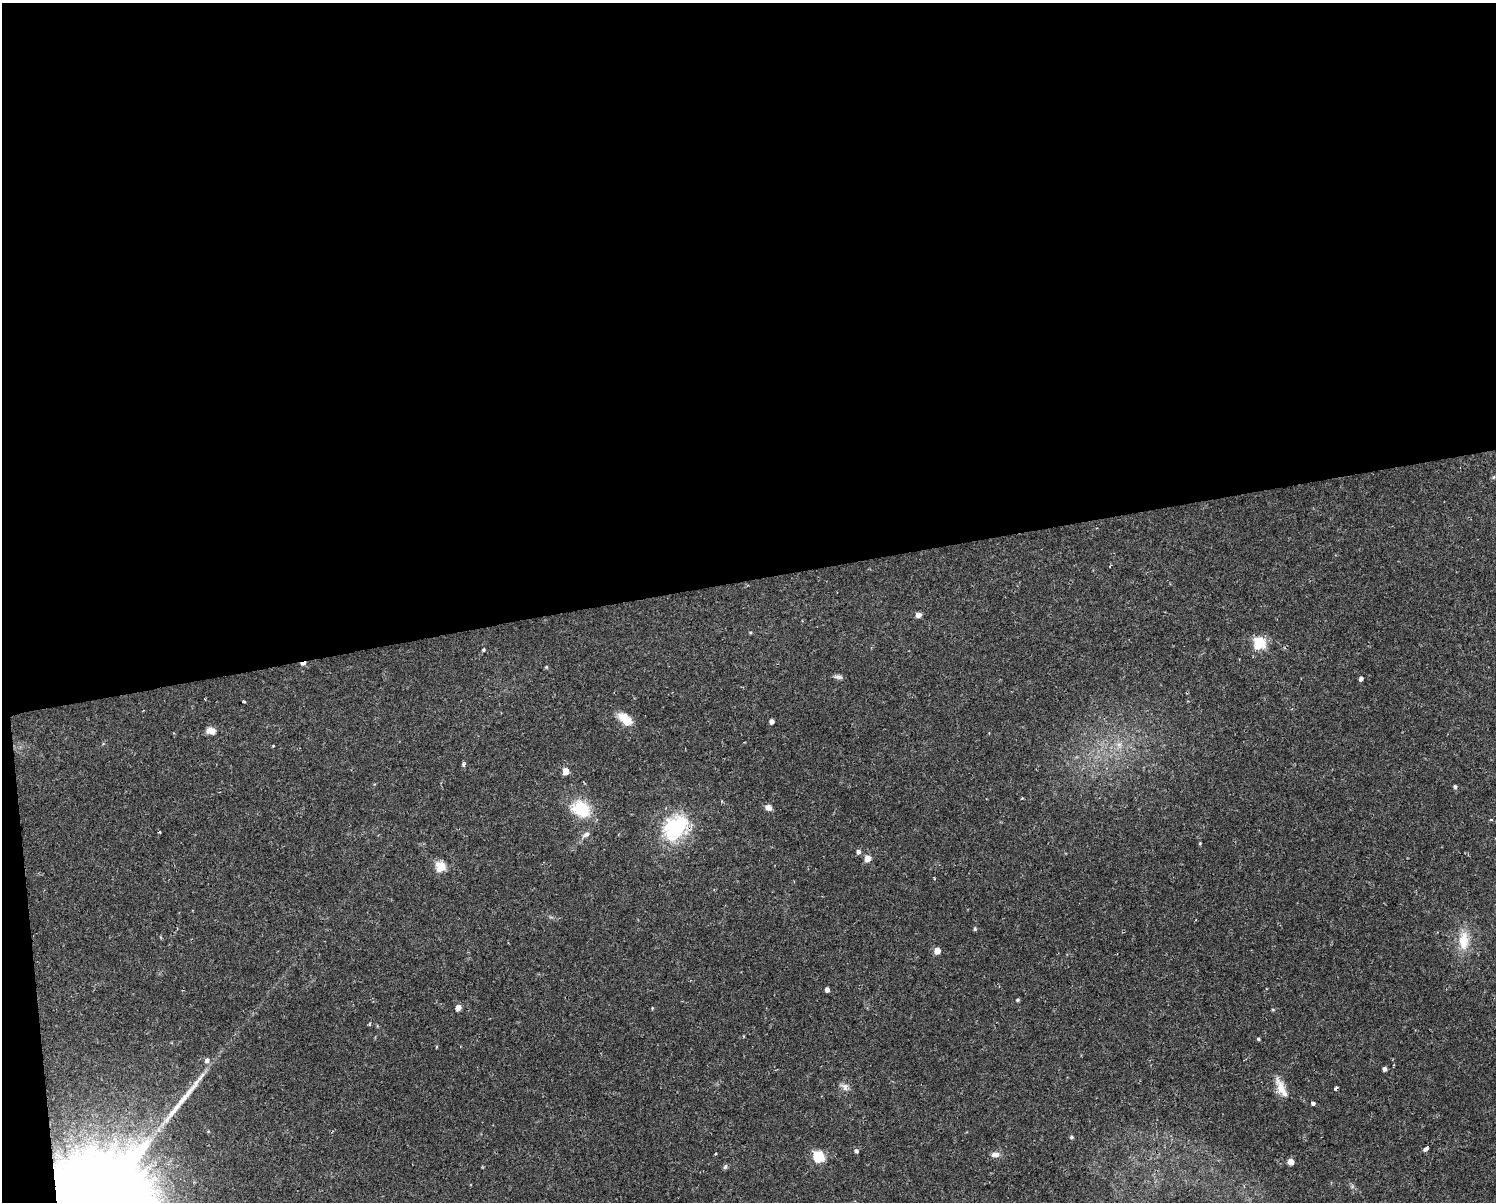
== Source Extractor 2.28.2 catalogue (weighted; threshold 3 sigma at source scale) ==
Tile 1 of 3 x 4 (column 1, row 1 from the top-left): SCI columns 67-1560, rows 3600-4799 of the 4573 x 4799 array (HDU 1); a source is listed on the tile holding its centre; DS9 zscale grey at full resolution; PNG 1498 x 1204 px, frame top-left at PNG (2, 3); no overlay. Shown black and unused: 49% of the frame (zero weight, under 2 of 3 exposures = <1% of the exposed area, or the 3 px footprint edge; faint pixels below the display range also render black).
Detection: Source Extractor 2.28.2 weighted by HDU 2 'WHT'; one run over the whole footprint, this tile lists its part. Background 0.0342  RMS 0.0031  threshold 0.0142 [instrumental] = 3 sigma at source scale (4.5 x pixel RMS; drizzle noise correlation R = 1.50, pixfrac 1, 0.0396/0.0396 arcsec/px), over >= 5 px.
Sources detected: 49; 1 inside a brighter object's white glare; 2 cosmic-ray / hot-pixel residue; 1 long thin detection or spike segment (spike, bleed or trail) — not listed; the other 45 listed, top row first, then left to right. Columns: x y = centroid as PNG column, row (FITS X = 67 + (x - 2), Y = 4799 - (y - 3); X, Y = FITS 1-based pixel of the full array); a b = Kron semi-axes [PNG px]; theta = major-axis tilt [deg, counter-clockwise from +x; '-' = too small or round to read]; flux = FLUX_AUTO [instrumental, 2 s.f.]
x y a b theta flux
918 615 5 5 - 1.9
1259 643 6 6 - 31
483 650 4 4 - 0.38
303 663 7 3 10 1.4
546 667 5 4 - 0.33
838 677 12 5 -6 0.95
1361 679 4 4 - 0.87
244 701 3 3 - 0.37
626 719 18 9 -42 5.8
772 722 4 4 - 1.5
211 731 11 9 -6 2.1
1119 745 7 6 - 1.2
273 746 3 2 - 0.59
463 764 5 5 - 0.57
566 771 5 5 - 5
1455 787 6 4 -89 0.52
768 808 8 6 -26 1.6
581 809 22 17 -31 12
1491 820 4 3 - 0.35
673 826 38 31 50 22
586 834 10 6 27 1.3
1200 843 4 3 - 0.26
858 852 6 5 - 0.97
867 858 5 5 - 4.5
441 867 5 5 - 18
975 929 6 4 89 0.43
1464 941 27 13 88 7.2
937 951 5 5 - 2.8
827 990 4 4 - 1.2
1017 1000 5 4 - 0.42
458 1007 6 5 - 1.8
652 1008 4 3 - 0.26
1258 1039 5 4 - 0.46
207 1060 7 6 - 1.3
1385 1069 5 4 - 0.8
845 1087 12 9 -33 1.7
1280 1088 25 10 -77 4.3
1313 1104 4 4 - 0.89
1071 1137 5 5 - 0.52
1426 1149 4 3 - 2.2
856 1151 6 5 - 0.68
995 1154 12 6 1 1.7
819 1157 6 5 - 27
1291 1162 5 5 - 2.3
725 1167 7 5 73 0.61
Overlapping masked pixels (flux is a lower limit): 2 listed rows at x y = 303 663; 673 826